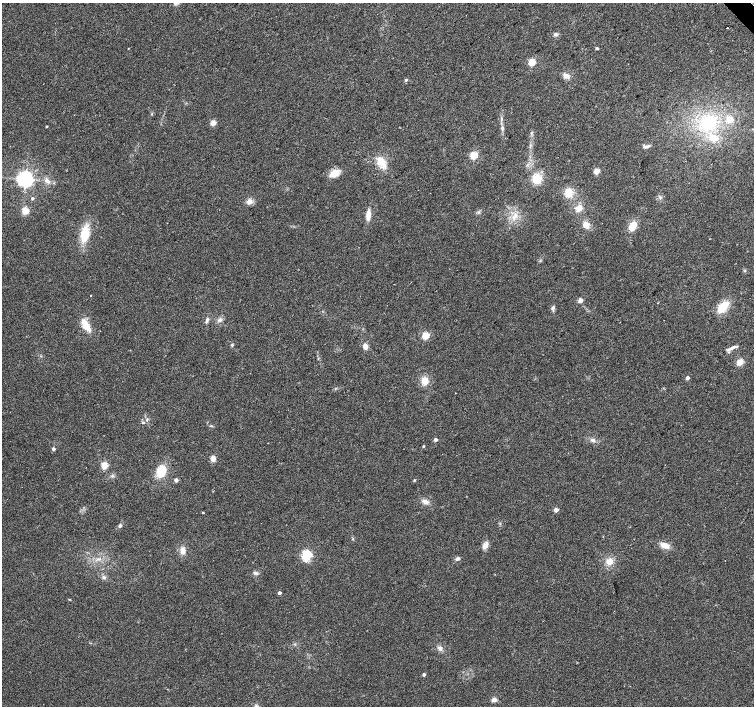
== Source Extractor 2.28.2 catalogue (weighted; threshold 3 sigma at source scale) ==
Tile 10 of 4 x 4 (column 2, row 3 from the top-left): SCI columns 1507-3010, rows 1621-3027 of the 6018 x 5989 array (HDU 1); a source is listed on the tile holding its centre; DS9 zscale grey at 2 x 2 block average (1 PNG px = mean of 2 x 2 image px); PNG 756 x 708 px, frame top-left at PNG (2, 3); no overlay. Shown black and unused: <1% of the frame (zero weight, under 2 of 3 exposures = <1% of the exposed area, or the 3 px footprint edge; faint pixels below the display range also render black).
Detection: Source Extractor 2.28.2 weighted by HDU 2 'WHT'; one run over the whole footprint, this tile lists its part. Background 0.0386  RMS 0.0086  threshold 0.0389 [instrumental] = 3 sigma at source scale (4.5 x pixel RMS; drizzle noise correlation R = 1.50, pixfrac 1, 0.0396/0.0396 arcsec/px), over >= 5 px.
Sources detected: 80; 1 cosmic-ray / hot-pixel residue — not listed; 1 inside a brighter listed object's ellipse — not listed separately; the other 78 listed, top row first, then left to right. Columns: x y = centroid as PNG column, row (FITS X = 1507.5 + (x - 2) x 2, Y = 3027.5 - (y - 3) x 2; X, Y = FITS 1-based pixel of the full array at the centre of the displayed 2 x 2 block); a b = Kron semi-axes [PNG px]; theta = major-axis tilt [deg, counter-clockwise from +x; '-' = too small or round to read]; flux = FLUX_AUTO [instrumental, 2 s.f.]
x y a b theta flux
727 28 2 2 - 38
555 34 5 4 - 4.5
128 48 2 2 - 0.91
597 48 2 2 - 6.2
531 62 3 3 - 80
566 76 7 5 -23 12
406 80 4 3 - 3
730 119 10 8 -59 19
213 123 3 2 - 39
708 123 20 15 37 100
46 126 2 2 - 2.5
502 128 6 4 -82 4.5
531 133 4 2 - 2.2
713 138 11 8 8 23
647 146 8 3 14 5.2
474 155 3 3 - 110
381 162 17 9 -62 26
596 171 3 3 - 45
334 173 12 8 25 22
25 179 4 4 - 940
537 179 8 8 - 41
47 181 8 5 -44 8
568 193 8 7 - 31
660 197 4 2 - 2
32 198 2 2 - 4.4
249 201 8 6 2 11
579 208 8 6 52 16
25 211 3 3 - 83
478 212 4 3 - 3
368 215 13 4 86 17
514 217 8 3 68 7.1
586 225 9 8 - 14
632 226 9 6 57 29
85 234 15 8 80 55
91 295 2 2 - 0.81
580 300 3 2 - 25
723 307 12 7 47 44
553 308 6 3 70 4.6
207 320 6 4 85 4.2
219 320 6 4 56 6
85 323 24 7 -58 26
426 336 3 3 - 96
232 345 4 3 - 2.2
365 346 4 3 - 18
731 348 11 4 24 9.5
740 362 8 6 39 15
687 378 2 2 - 10
425 381 8 7 - 21
147 420 4 3 - 2.5
143 423 4 3 - 2.6
211 426 5 3 - 2.1
436 439 2 2 - 13
593 440 7 4 -28 5.6
423 446 2 2 - 3.2
53 449 2 2 - 7.3
213 459 5 5 - 12
104 465 3 3 - 80
161 471 14 10 61 38
176 480 2 2 - 12
414 480 3 3 - 1.7
425 502 9 6 -25 10
556 510 2 2 - 22
203 513 2 2 - 3.3
120 526 5 4 - 4
353 539 3 3 - 1.6
485 545 9 5 62 11
665 546 10 6 -19 18
182 550 8 7 - 12
307 556 3 3 - 300
99 559 7 2 16 4
458 559 5 4 - 4.6
609 561 9 8 - 16
255 573 6 4 -20 4.4
104 577 6 4 -12 4.8
279 593 2 2 - 8.6
440 648 6 5 - 7.1
424 675 2 2 - 7.5
494 700 6 5 - 7.3